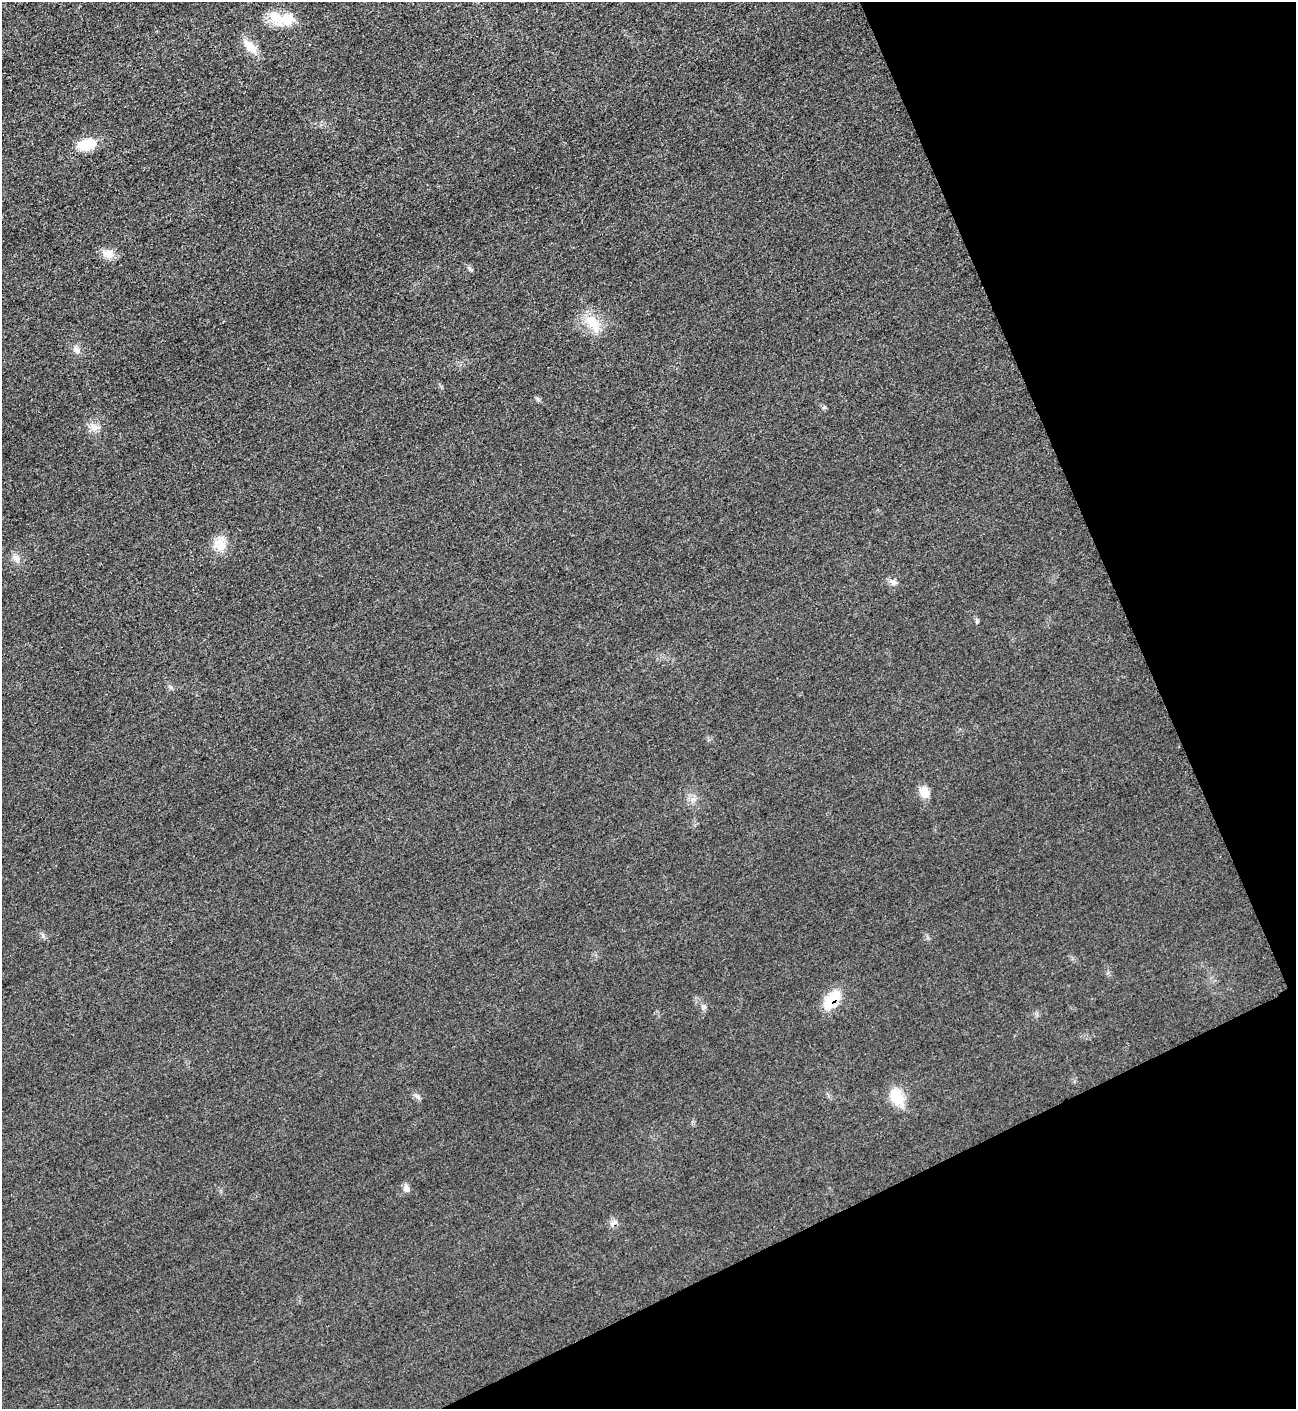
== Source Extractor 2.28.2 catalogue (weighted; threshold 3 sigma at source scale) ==
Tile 12 of 4 x 4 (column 4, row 3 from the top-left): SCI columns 4182-5475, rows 1423-2829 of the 5642 x 5651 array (HDU 1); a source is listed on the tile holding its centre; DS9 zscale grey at full resolution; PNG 1298 x 1411 px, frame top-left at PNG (2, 2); no overlay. Shown black and unused: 22% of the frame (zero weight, under 3 of 5 exposures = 1% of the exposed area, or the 3 px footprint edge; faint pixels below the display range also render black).
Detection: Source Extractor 2.28.2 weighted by HDU 2 'WHT'; one run over the whole footprint, this tile lists its part. Background 0.0198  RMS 0.0051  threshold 0.0229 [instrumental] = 3 sigma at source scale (4.5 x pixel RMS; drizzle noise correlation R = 1.50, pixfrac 1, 0.05/0.05 arcsec/px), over >= 5 px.
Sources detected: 16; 1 inside a brighter listed object's ellipse — not listed separately; the other 15 listed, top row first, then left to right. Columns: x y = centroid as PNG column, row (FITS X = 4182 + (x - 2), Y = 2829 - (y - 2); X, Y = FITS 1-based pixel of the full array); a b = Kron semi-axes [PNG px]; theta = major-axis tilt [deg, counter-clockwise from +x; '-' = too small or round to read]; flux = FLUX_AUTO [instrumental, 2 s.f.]
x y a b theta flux
286 20 23 17 19 10
250 46 23 10 -45 7
87 144 24 12 7 11
108 254 15 11 -15 4.6
592 323 28 12 -55 10
76 350 10 7 -28 2.1
94 428 13 9 -52 3.5
220 544 19 16 -43 7
16 559 12 6 -53 2.6
893 582 9 7 -38 2
924 792 15 11 -50 4.7
832 1000 24 11 52 15
896 1097 22 15 -63 11
406 1188 10 8 86 2.2
614 1223 12 6 28 2.1
Overlapping masked pixels (flux is a lower limit): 2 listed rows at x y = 832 1000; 614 1223
Unlisted compact peaks at least as high as the median listed source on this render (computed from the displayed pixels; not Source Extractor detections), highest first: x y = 418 1097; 538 399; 704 1007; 824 407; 977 621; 469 268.